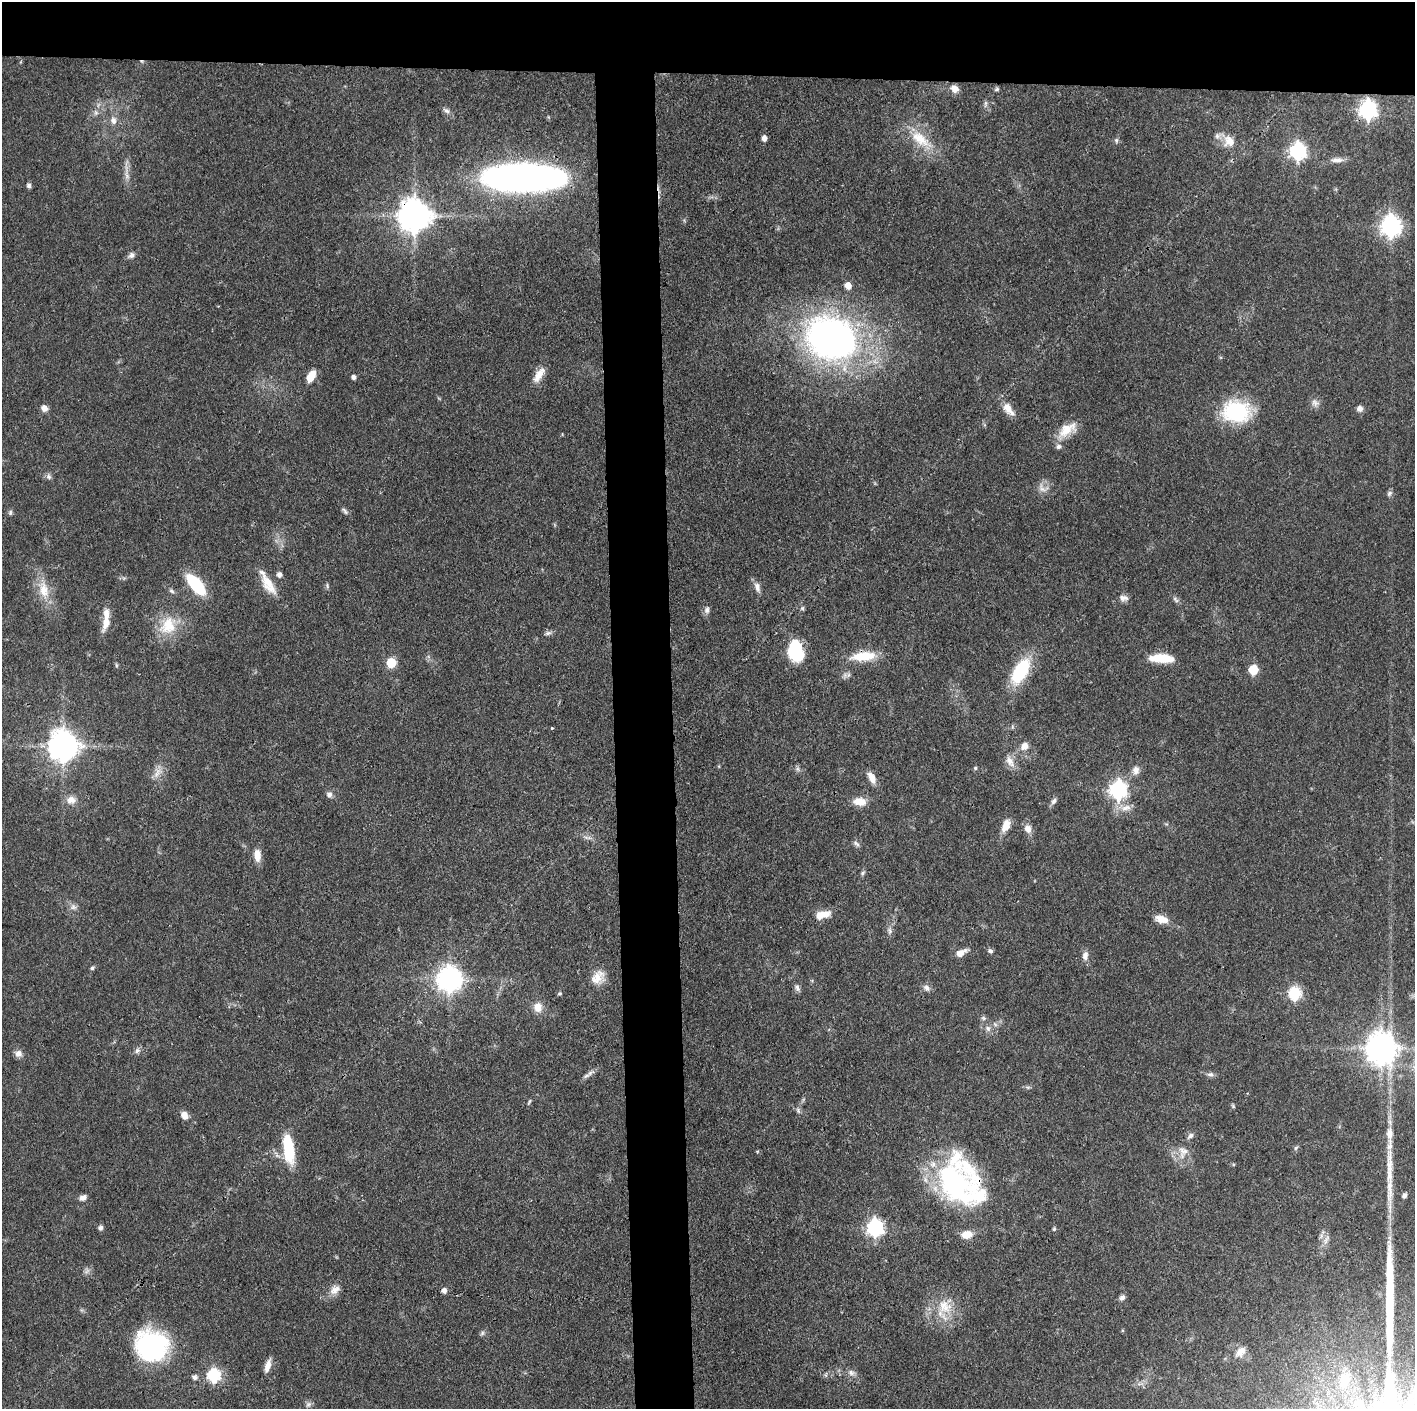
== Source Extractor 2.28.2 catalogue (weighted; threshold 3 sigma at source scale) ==
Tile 2 of 3 x 3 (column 2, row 1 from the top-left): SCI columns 1415-2827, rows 2815-4221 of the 4241 x 4221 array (HDU 1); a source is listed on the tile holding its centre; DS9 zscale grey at full resolution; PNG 1417 x 1411 px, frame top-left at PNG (2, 2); no overlay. Shown black and unused: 9% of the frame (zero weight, under 3 of 4 exposures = <1% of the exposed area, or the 3 px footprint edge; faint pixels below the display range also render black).
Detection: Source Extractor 2.28.2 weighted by HDU 2 'WHT'; one run over the whole footprint, this tile lists its part. Background 0.087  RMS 0.004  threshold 0.0179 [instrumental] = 3 sigma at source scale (4.5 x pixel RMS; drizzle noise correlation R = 1.50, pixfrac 1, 0.05/0.05 arcsec/px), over >= 5 px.
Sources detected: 137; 1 too faint to see at this stretch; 1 inside a brighter object's white glare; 2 long thin detections or spike segments (spike, bleed or trail) — not listed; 6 inside a brighter listed object's ellipse — not listed separately; the other 127 listed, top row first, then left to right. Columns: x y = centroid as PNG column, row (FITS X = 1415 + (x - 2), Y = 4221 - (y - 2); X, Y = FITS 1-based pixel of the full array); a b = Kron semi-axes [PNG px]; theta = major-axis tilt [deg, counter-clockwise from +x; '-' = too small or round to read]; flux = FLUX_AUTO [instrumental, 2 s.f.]
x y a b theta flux
955 89 12 9 -36 2.7
997 89 7 5 16 0.7
1368 110 8 7 - 160
446 111 11 6 -29 1.3
96 113 8 6 -89 1.3
113 121 9 7 -73 2.2
764 138 5 4 - 2.1
920 139 35 16 -37 13
1116 140 7 5 -76 0.89
1229 141 16 15 - 5.6
1298 151 7 7 - 130
1337 160 18 6 3 2.4
126 168 15 4 84 2.3
523 177 68 21 -1 230
29 185 6 5 - 1.1
414 216 10 9 - 820
1391 226 8 7 - 220
131 255 8 7 - 1.5
848 286 6 5 - 3.9
832 339 43 35 -21 200
539 375 23 9 57 4.5
311 376 13 8 62 5.2
353 377 5 4 - 1.4
1315 403 12 9 -37 2.1
44 408 7 6 - 2.3
1008 409 19 10 -51 4.4
1360 409 7 7 - 1.7
1236 411 33 24 -3 29
1067 429 27 13 33 7.5
49 477 8 7 - 1.2
1043 488 17 11 -25 3.2
1389 493 9 5 46 0.96
345 511 11 5 -51 1.1
10 512 7 5 89 0.74
279 574 5 5 - 1.7
267 583 36 11 -59 7.9
196 584 19 8 -50 29
327 586 8 3 -78 0.6
757 587 14 7 -71 2.2
44 590 25 14 -81 8.2
171 591 8 5 -40 0.93
1123 598 12 7 -5 1.9
1175 599 11 4 -46 1
802 608 6 5 - 0.67
707 610 8 7 - 1.5
106 622 22 9 71 4.5
168 625 27 21 60 12
548 633 8 6 16 1.1
795 650 21 14 -82 22
863 656 31 11 5 11
1161 658 28 9 -3 10
391 663 6 6 - 19
116 665 6 4 -72 0.51
1253 670 6 6 - 19
1020 671 31 14 61 23
848 675 9 5 41 1.1
552 728 4 3 - 0.41
63 746 9 9 - 650
1024 746 10 8 54 3
1010 761 18 9 -62 3.5
975 768 5 4 - 0.56
797 769 6 6 - 0.95
1136 770 12 10 86 2.4
157 773 16 8 55 3.2
872 778 14 7 -62 3.7
1118 790 8 7 - 140
329 795 7 7 - 1.6
71 800 12 10 -3 3.2
1054 801 9 6 50 1.3
860 802 15 9 -6 5.4
1126 808 15 7 4 3.1
1006 825 16 9 67 4.6
1028 829 11 8 -71 3
587 837 12 4 -7 1.3
856 843 10 5 -35 1
257 856 15 8 -88 4.1
862 873 7 5 38 0.71
73 907 9 7 -34 1.6
825 914 15 9 13 4.2
1161 919 15 9 -15 4.5
890 931 7 4 -89 0.95
990 951 7 5 -32 0.99
961 953 13 6 27 3.4
1085 956 11 7 87 2.4
92 968 6 5 - 0.81
598 977 19 15 50 5.6
450 979 9 8 - 360
797 988 10 6 -63 1.3
927 988 10 7 -41 1.7
559 993 6 5 - 0.65
1295 993 7 6 - 53
538 1007 12 11 - 4.2
988 1028 8 7 - 1.7
1381 1048 10 9 - 690
137 1050 9 6 49 1.2
18 1053 9 8 - 2.2
590 1073 14 6 33 1.8
1210 1074 10 5 4 1.2
529 1102 8 3 60 0.57
1233 1106 6 4 -46 0.52
798 1110 8 5 -64 0.99
184 1115 10 8 -61 2.7
1389 1133 18 9 88 4.2
1296 1148 6 4 58 0.67
289 1149 33 12 -82 17
1183 1152 20 14 77 5.5
955 1181 53 36 73 76
1404 1195 5 5 - 0.95
83 1198 9 6 25 1.7
100 1228 6 6 - 1.1
875 1228 7 7 - 120
1054 1229 4 4 - 0.57
967 1234 12 8 7 5.1
1326 1240 16 4 69 1.8
335 1289 15 9 41 3.3
444 1291 5 5 - 1.9
1122 1298 8 6 46 1.3
945 1306 21 18 -34 10
482 1333 7 5 48 0.83
152 1345 32 29 -11 60
1240 1352 15 10 49 3.3
267 1366 16 6 73 3.3
851 1372 9 8 - 1.7
213 1375 7 6 - 58
195 1377 8 6 -23 1.2
1344 1380 23 14 84 8.8
308 1404 9 6 48 1.1
Overlapping masked pixels (flux is a lower limit): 2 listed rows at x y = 1368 110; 414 216